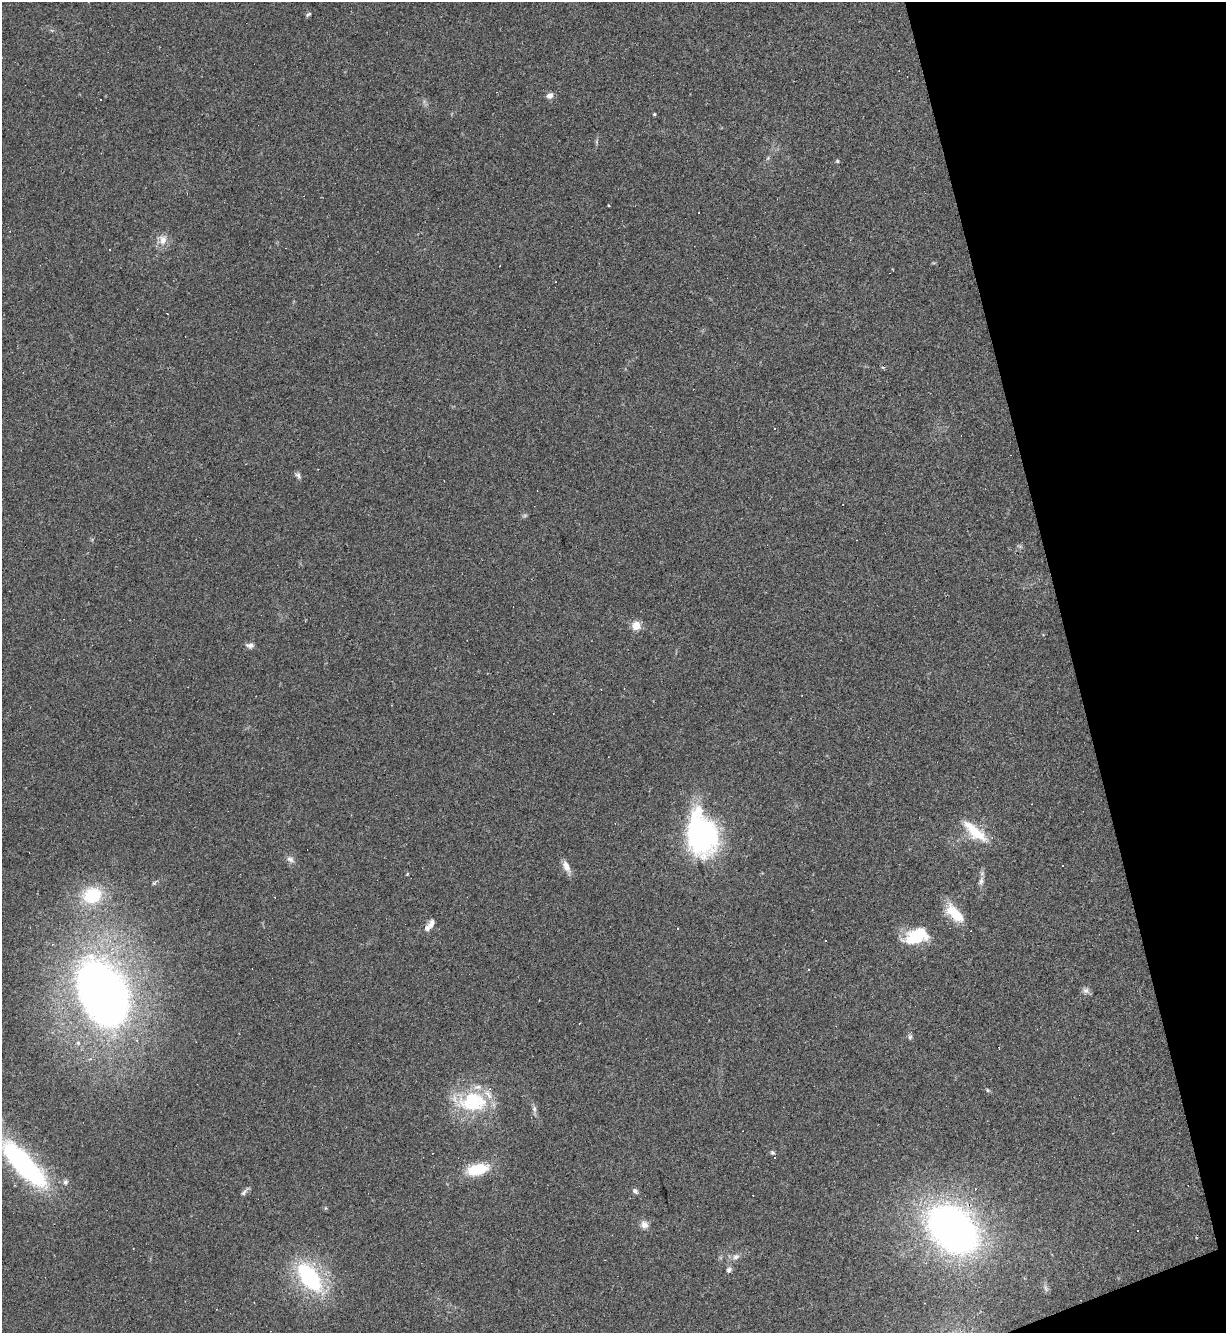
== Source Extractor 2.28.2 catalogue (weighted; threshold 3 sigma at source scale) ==
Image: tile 12 of 4 x 4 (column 4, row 3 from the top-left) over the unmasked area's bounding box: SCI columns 3817-5040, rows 1332-2662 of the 5310 x 5323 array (HDU 1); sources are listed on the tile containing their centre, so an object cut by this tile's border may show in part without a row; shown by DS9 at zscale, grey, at full resolution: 1 PNG px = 1 image px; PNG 1228 x 1335 px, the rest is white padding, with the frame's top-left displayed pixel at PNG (2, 2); no overlay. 13% of this frame is shown black and not used: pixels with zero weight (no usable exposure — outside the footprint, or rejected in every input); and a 3 px margin inside the footprint's outer edge (the drizzle kernel's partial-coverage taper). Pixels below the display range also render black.
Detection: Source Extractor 2.28.2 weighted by HDU 2 'WHT'; one run over the whole footprint, this tile lists its part. Background 0.0585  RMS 0.0068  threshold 0.0307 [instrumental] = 3 sigma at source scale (4.5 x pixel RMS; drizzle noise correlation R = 1.50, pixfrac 1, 0.05/0.05 arcsec/px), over >= 5 px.
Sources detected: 67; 1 inside a brighter object's white glare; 17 cosmic-ray / hot-pixel residue — not listed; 4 inside a brighter listed object's ellipse — not listed separately; the other 45 listed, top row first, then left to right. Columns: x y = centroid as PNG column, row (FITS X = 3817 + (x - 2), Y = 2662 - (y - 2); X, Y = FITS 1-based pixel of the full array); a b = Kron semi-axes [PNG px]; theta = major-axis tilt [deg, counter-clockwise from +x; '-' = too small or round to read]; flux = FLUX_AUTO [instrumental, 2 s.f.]
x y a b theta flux
308 14 8 4 32 1.2
550 96 8 7 - 3.1
101 99 3 3 - 0.93
654 114 4 4 - 0.79
768 158 6 4 71 0.97
837 161 5 4 - 0.95
609 205 3 2 - 0.72
163 240 14 10 82 6.7
298 475 10 6 -60 2
525 515 7 5 18 1.2
1020 546 8 5 -7 1.3
636 625 9 9 - 8.5
250 645 10 7 3 2.8
975 832 37 13 -41 22
702 835 44 30 -79 140
290 859 11 7 -33 3.1
1063 866 2 2 - 0.48
566 867 19 7 -64 5.7
407 874 4 4 - 0.66
981 881 13 7 73 3.2
154 883 10 5 38 1.4
92 895 20 17 15 37
955 913 22 10 -45 23
431 923 13 8 75 3.7
915 938 30 15 -2 22
1086 991 10 8 -14 2.7
102 993 68 41 -64 520
910 1037 8 5 88 1.5
78 1043 7 6 - 2
988 1090 6 5 - 0.94
471 1102 46 25 -3 49
534 1109 10 6 -83 2.4
772 1152 6 5 - 1.2
24 1164 67 20 -47 130
477 1169 23 11 13 26
65 1182 8 7 - 2.1
635 1191 7 6 - 1.9
244 1192 14 5 45 2.4
325 1208 6 4 90 0.76
644 1225 10 10 - 4.4
953 1229 42 29 -40 410
736 1257 11 8 28 3.7
729 1270 7 6 - 2.2
309 1277 26 13 -54 92
1046 1288 11 5 -67 1.9
Overlapping masked pixels (flux is a lower limit): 1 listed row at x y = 953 1229
Isophote crosses this tile's border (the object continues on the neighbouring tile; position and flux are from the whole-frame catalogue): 1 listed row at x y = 24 1164